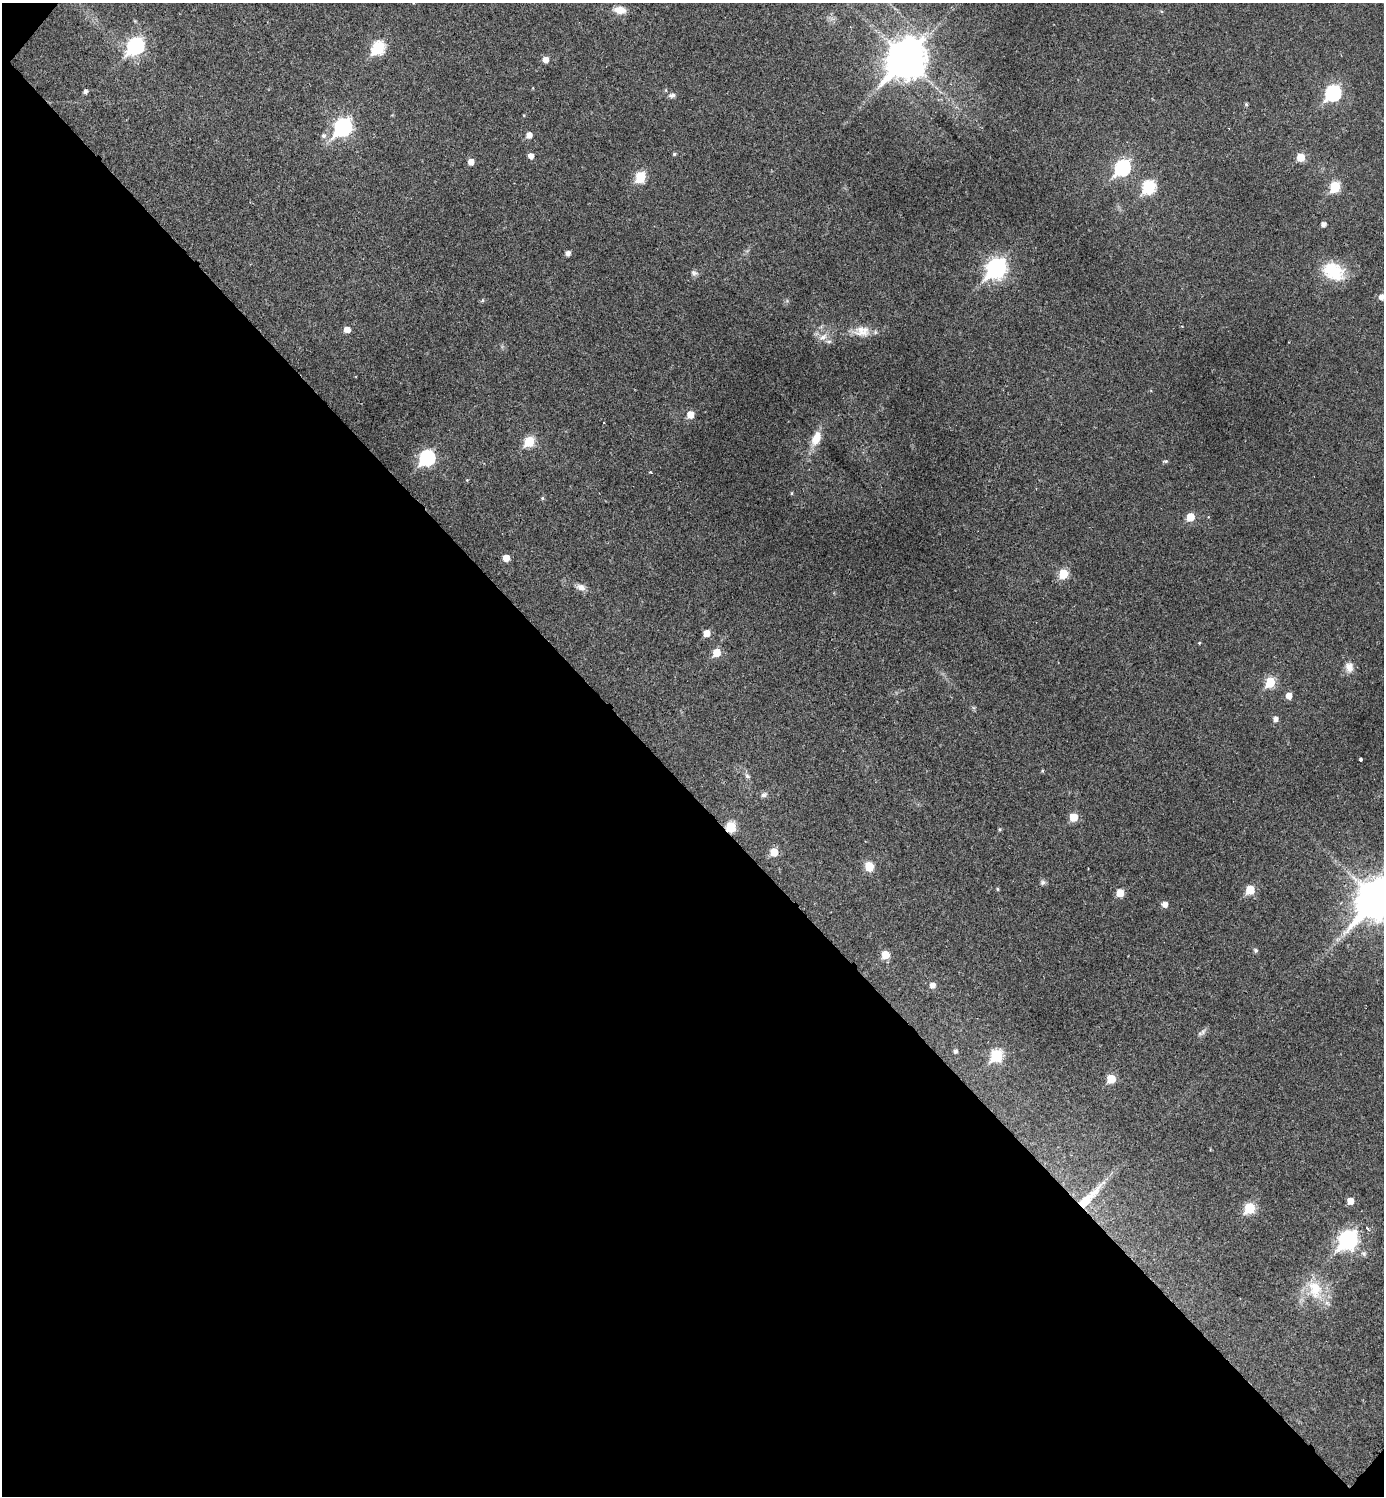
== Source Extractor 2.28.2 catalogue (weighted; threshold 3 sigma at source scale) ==
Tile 9 of 4 x 4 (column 1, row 3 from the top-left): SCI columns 312-1693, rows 1495-2988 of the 5994 x 5992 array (HDU 1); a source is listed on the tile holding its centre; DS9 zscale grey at full resolution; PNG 1386 x 1498 px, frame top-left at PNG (2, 3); no overlay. Shown black and unused: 47% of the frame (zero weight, under 2 of 3 exposures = <1% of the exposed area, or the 3 px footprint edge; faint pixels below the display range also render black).
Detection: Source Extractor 2.28.2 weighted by HDU 2 'WHT'; one run over the whole footprint, this tile lists its part. Background 0.0292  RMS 0.0051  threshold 0.0229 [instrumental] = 3 sigma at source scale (4.5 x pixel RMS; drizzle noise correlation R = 1.50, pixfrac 1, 0.05/0.05 arcsec/px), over >= 5 px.
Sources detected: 82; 1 inside a brighter listed object's ellipse — not listed separately; the other 81 listed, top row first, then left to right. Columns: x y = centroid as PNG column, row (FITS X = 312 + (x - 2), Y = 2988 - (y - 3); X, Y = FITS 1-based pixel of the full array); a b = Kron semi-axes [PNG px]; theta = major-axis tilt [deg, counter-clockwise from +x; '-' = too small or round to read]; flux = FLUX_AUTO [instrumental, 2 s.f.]
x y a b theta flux
620 10 13 8 -8 6.3
135 46 9 7 46 120
378 48 8 6 49 47
906 59 14 11 50 1400
545 60 6 5 - 3.7
85 91 5 4 - 1.5
1333 93 8 7 - 90
672 95 9 6 8 1.7
1246 104 5 4 - 0.82
343 127 9 7 48 150
1229 128 2 2 - 0.38
529 135 5 5 - 3.6
323 136 7 7 - 1.6
674 154 4 4 - 0.72
531 156 5 5 - 3.4
1301 157 6 5 - 10
471 162 5 5 - 4.1
1122 168 8 7 - 85
640 177 6 6 - 28
1149 187 7 6 - 51
1335 187 6 6 - 25
1323 224 4 4 - 2.2
568 253 4 4 - 2.5
996 268 9 8 - 220
1333 271 28 19 -30 19
694 273 10 7 -17 1.6
1381 297 5 5 - 2.8
482 300 6 4 61 0.68
1182 326 3 3 - 0.37
347 330 5 5 - 4.7
862 331 26 15 0 8.2
823 337 13 7 35 3.4
690 415 6 6 - 6.4
604 422 2 2 - 0.38
816 438 17 9 66 8.9
529 442 6 6 - 23
427 458 8 7 - 88
1166 461 6 5 - 0.88
651 472 3 3 - 6.1
467 480 4 3 - 0.45
791 493 5 3 - 0.5
542 498 5 4 - 0.71
1190 517 6 5 - 11
506 558 5 5 - 5.5
1063 574 6 5 - 19
581 587 12 8 -20 3
707 633 5 5 - 6
1199 643 4 3 - 0.5
716 653 6 6 - 10
1349 667 13 10 -73 4.3
1270 682 6 6 - 21
1289 696 6 5 - 3.8
1275 719 6 5 - 2.5
1360 759 3 3 - 2.1
1042 771 4 4 - 0.57
747 776 8 6 -34 1.3
764 795 9 7 31 1.6
1073 817 6 6 - 11
731 827 6 6 - 24
1000 829 5 4 - 0.62
774 852 6 6 - 9.3
869 866 10 8 -67 7.1
1043 882 8 6 32 1.3
997 889 4 4 - 0.59
1250 890 6 5 - 14
1120 893 5 5 - 9.3
1377 900 14 12 49 1600
1165 904 5 5 - 3.2
1256 950 5 5 - 1.1
885 955 6 6 - 9.9
932 985 6 5 - 3
1203 1032 11 6 63 1.8
955 1051 5 4 - 1.3
996 1055 7 6 - 39
1111 1079 6 6 - 13
1089 1197 47 10 45 15
1350 1201 5 5 - 6
1250 1208 6 6 - 27
1368 1229 6 4 -46 1.2
1348 1240 9 8 - 190
1315 1289 31 19 -71 18
Overlapping masked pixels (flux is a lower limit): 2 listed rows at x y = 731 827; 1089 1197
Isophote crosses this tile's border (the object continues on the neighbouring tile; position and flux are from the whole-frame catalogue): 2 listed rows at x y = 1381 297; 1377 900